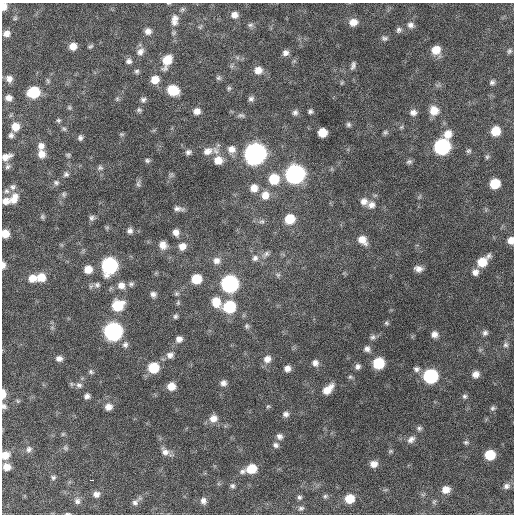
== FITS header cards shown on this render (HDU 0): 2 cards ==
NAXIS1  =                  512 / Axis length
NAXIS2  =                  512 / Axis length

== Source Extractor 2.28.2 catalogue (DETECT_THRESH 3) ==
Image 512 x 512 px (HDU 0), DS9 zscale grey, 1 PNG px = 1 image px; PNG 516 x 516 px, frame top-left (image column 1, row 512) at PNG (2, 3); no overlay
Background 356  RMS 20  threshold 59.7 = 3 sigma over >= 5 px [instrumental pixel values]
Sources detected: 190; all 190 listed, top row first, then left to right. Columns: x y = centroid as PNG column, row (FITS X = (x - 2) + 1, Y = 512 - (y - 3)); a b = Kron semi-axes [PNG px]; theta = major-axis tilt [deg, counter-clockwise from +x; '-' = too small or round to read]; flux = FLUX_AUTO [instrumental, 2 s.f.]
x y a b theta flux
4 6 7 5 87 11000
182 9 7 5 21 2500
234 15 7 7 - 7800
15 18 6 6 - 2300
174 18 11 8 30 6800
174 22 10 8 26 6600
353 22 9 8 - 12000
250 25 9 5 10 3200
410 25 9 8 - 6100
399 30 8 7 - 3800
148 31 8 7 - 7000
6 33 8 7 - 8000
384 38 8 6 -18 3400
73 46 7 7 - 12000
90 46 7 4 36 2300
436 50 9 9 - 19000
509 51 7 5 62 2900
140 52 11 8 49 7700
285 53 7 7 - 6000
129 61 8 7 - 4800
167 61 14 8 68 24000
353 65 11 5 72 4200
258 70 9 9 - 11000
137 71 6 6 - 2900
218 78 7 6 - 2700
9 79 9 8 - 7500
155 80 9 8 - 16000
492 82 7 6 - 3500
229 88 7 5 76 2200
173 90 9 8 - 40000
34 92 9 8 - 64000
8 98 7 6 - 7000
117 99 6 5 - 2100
251 99 7 6 - 4000
143 100 7 6 - 3600
69 107 6 5 - 2100
139 110 7 6 - 2600
197 111 7 7 - 8100
310 111 5 4 - 3000
434 111 10 10 - 18000
295 112 7 7 - 4300
413 112 8 7 - 6300
241 115 9 5 -1 3500
58 120 6 6 - 2300
348 125 6 6 - 2900
15 127 9 9 - 15000
401 127 6 5 - 2100
64 129 6 5 - 2500
496 131 8 8 - 25000
322 132 7 7 - 22000
385 132 7 6 - 2700
121 134 7 5 -11 1900
448 134 10 9 - 15000
11 135 7 6 - 4000
80 138 6 5 - 3600
41 146 8 8 - 7400
442 147 9 9 - 240000
232 149 11 9 -5 10000
208 151 15 10 25 13000
468 151 6 6 - 2500
188 152 8 6 21 4000
41 154 8 8 - 11000
255 154 10 9 - 920000
68 155 6 5 - 2300
6 157 11 7 22 9700
487 157 7 5 89 2200
147 160 6 5 - 2700
218 160 10 9 - 17000
409 162 8 6 15 3200
7 167 8 6 45 3500
100 168 8 7 - 3500
66 174 7 7 - 3600
295 174 10 9 - 520000
274 179 10 10 - 37000
56 183 7 6 - 3300
138 184 10 6 76 3300
495 184 8 7 - 33000
13 187 8 8 - 4700
254 188 9 9 - 12000
6 191 8 7 - 4400
64 194 7 6 - 2900
265 195 10 10 - 14000
14 198 14 8 61 14000
5 201 9 8 - 9600
364 201 10 9 - 8500
371 205 10 9 - 8700
178 209 10 5 -7 5200
42 217 7 6 - 2500
92 218 8 7 - 3800
290 219 9 8 - 30000
262 221 8 5 5 3500
107 227 7 4 19 1900
130 231 7 7 - 4700
176 232 7 6 - 7800
5 234 7 6 - 17000
362 240 12 8 -44 15000
511 240 7 6 - 9300
163 245 9 8 - 11000
182 246 9 8 - 10000
266 254 10 7 39 4400
255 258 9 8 - 5200
216 261 10 9 - 8200
482 261 13 7 42 26000
3 265 8 5 -90 6100
109 266 10 9 - 250000
88 269 8 8 - 15000
418 269 9 6 -10 7400
475 272 8 7 - 7100
278 275 6 5 - 2600
41 277 9 8 - 20000
32 278 10 9 - 13000
196 279 8 7 - 32000
131 284 8 7 - 3300
230 284 9 9 - 330000
97 285 9 8 - 4600
121 285 9 9 - 9800
153 294 7 6 - 4900
176 294 7 6 - 2600
216 302 12 10 -65 21000
178 303 7 5 71 1900
118 305 10 9 - 44000
229 307 9 9 - 75000
175 316 7 6 - 2800
386 323 7 5 -27 2200
247 326 8 6 -90 3000
113 331 9 9 - 440000
485 333 7 6 - 4000
434 334 7 7 - 7100
372 337 9 7 47 3900
179 339 8 7 - 6900
125 345 9 8 - 4900
506 345 8 7 - 4000
367 349 8 8 - 5500
170 355 9 8 - 6700
59 358 7 6 - 6100
267 359 10 9 - 9600
315 363 8 8 - 6500
378 363 8 8 - 52000
358 366 7 6 - 4700
153 368 9 8 - 43000
287 368 6 6 - 7400
416 369 8 7 - 4600
91 372 7 6 - 2600
475 374 8 7 - 8900
430 376 9 8 - 160000
350 377 6 6 - 2400
223 383 8 7 - 5800
79 385 9 8 - 5000
171 386 8 7 - 15000
328 389 14 7 44 15000
3 394 9 5 90 13000
87 396 6 6 - 4600
464 396 6 6 - 3200
18 401 5 5 - 1900
4 406 8 7 - 4200
268 406 5 5 - 1800
108 407 8 7 - 8900
493 408 7 6 - 2900
286 414 8 7 - 5000
213 418 10 9 - 11000
419 428 7 6 - 3200
63 434 5 5 - 1900
280 436 8 7 - 5300
411 439 11 8 38 7000
466 442 8 6 8 2700
276 445 8 7 - 4300
65 448 7 6 - 2800
29 449 9 7 62 5100
390 451 6 5 - 2000
165 452 12 9 -48 8000
5 455 9 8 - 14000
490 455 8 7 - 39000
374 464 8 7 - 9400
7 467 7 6 - 11000
251 469 9 8 - 27000
242 471 9 7 26 4400
53 477 7 6 - 3000
91 480 4 2 - 4300
232 486 7 6 - 3000
506 486 9 8 - 5100
446 490 8 7 - 12000
96 494 8 7 - 6800
325 496 7 5 4 2600
299 497 6 6 - 2900
349 499 8 8 - 26000
77 501 8 8 - 5600
203 501 8 7 - 6100
135 502 9 8 - 5100
301 508 8 6 16 3400
68 514 7 3 -4 1800
At the frame edge (FLAGS 8, measured only in part): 9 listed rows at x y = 4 6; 6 157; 5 234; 511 240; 3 265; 3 394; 4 406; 5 455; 68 514